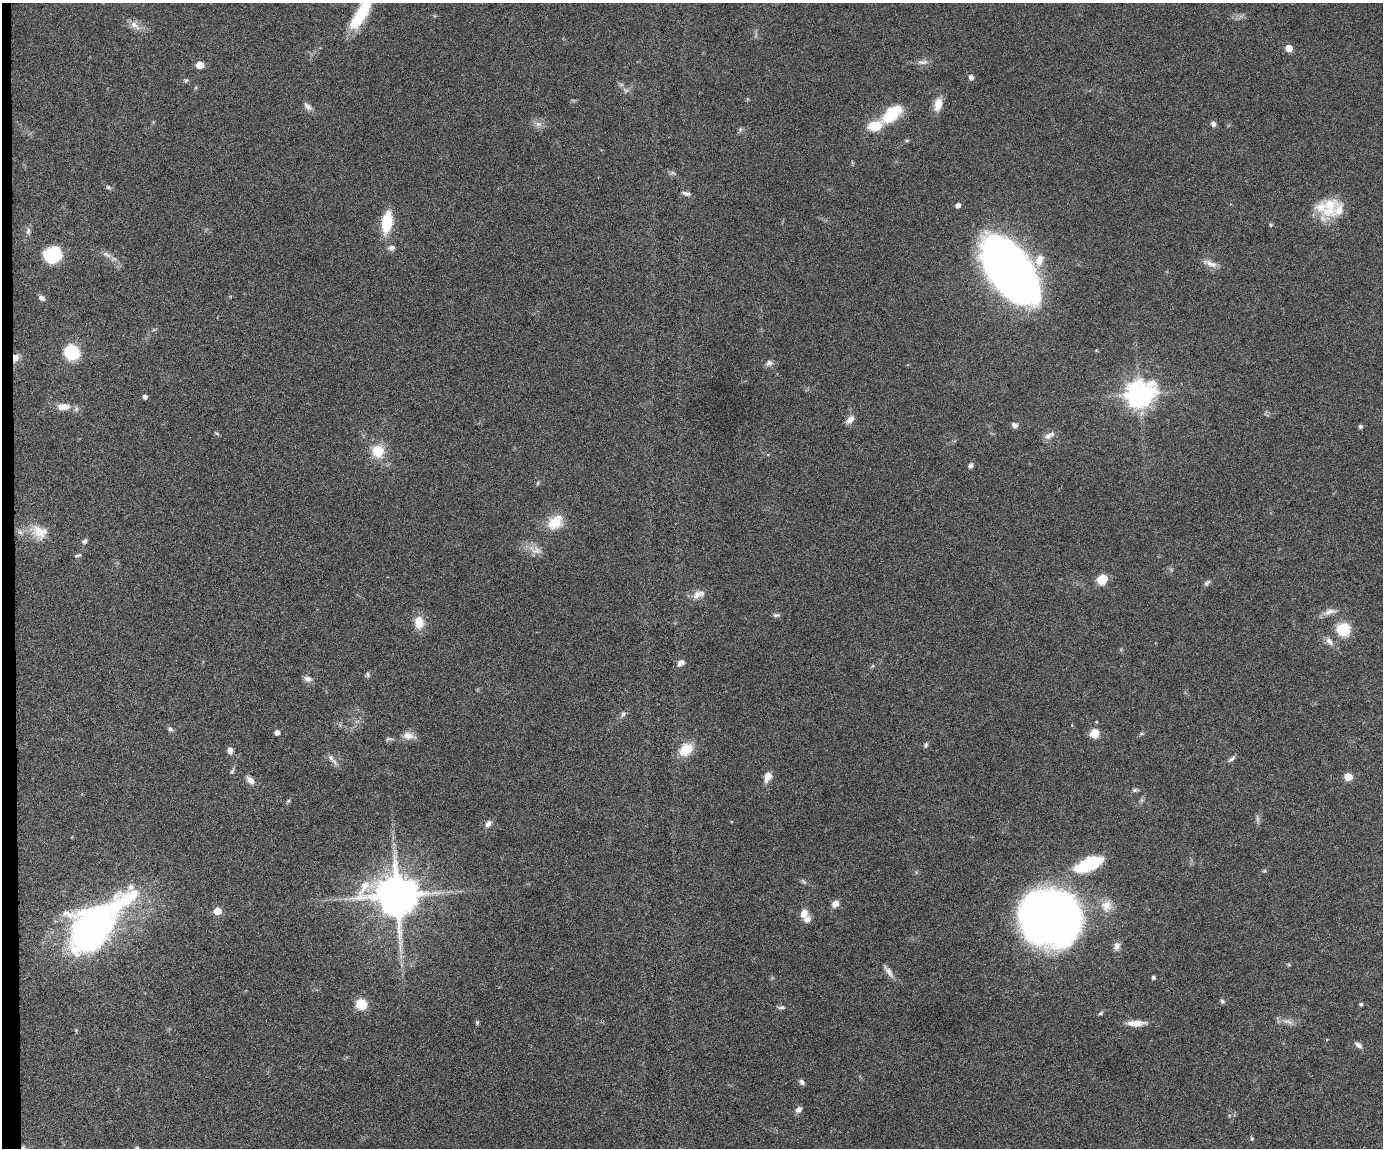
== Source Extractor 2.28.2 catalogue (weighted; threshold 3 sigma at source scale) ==
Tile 4 of 3 x 4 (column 1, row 2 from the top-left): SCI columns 241-1621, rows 2292-3437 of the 4519 x 4583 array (HDU 1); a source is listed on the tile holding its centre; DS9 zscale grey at full resolution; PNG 1385 x 1150 px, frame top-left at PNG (2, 3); no overlay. Shown black and unused: <1% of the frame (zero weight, under 4 of 8 exposures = <1% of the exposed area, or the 3 px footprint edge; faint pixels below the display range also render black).
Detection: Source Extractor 2.28.2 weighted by HDU 2 'WHT'; one run over the whole footprint, this tile lists its part. Background 0.0445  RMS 0.0037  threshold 0.0153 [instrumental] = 3 sigma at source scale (4.09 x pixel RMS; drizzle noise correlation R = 1.36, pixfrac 0.8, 0.05/0.05 arcsec/px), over >= 5 px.
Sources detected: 111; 4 inside a brighter listed object's ellipse — not listed separately; the other 107 listed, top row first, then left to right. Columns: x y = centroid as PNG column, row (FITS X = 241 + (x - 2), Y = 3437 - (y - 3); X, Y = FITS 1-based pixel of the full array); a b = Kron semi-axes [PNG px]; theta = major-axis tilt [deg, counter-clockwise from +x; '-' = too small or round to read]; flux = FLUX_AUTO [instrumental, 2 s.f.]
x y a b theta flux
361 13 46 13 60 17
135 25 17 8 -34 2.8
1289 48 5 5 - 6.9
923 62 15 6 3 1.6
199 65 5 5 - 8
971 77 6 5 - 1.3
186 80 6 4 42 0.5
626 90 11 5 -16 1.2
938 104 17 10 77 4.2
307 106 12 7 -43 1.6
892 114 30 14 40 12
538 124 11 8 0 1.9
1213 124 7 6 - 1.1
740 129 7 5 71 0.64
907 140 6 4 1 0.43
673 173 9 5 -18 0.75
108 187 7 6 - 0.7
686 193 11 5 -12 1.2
958 205 4 4 - 1.8
1329 206 38 19 67 11
387 222 19 9 81 14
1271 225 5 3 - 0.4
28 231 10 6 82 1.1
392 248 8 6 12 1.5
53 255 13 11 19 26
107 255 14 6 -28 1.6
1210 264 22 7 -22 2.7
1011 270 50 27 -53 450
41 298 9 6 -35 1.1
72 352 13 12 - 16
15 358 10 7 74 2.5
769 363 10 8 20 1.4
1139 394 9 8 - 430
144 397 4 4 - 1.2
63 407 18 9 2 3.8
850 420 12 7 45 2.1
1014 425 8 6 -26 1.3
1360 427 5 4 - 0.75
217 433 7 3 -19 0.44
1049 435 16 7 27 1.9
378 451 12 11 - 9
970 465 8 6 66 0.98
537 483 6 4 88 0.43
555 522 23 16 40 7.2
38 530 27 17 -59 6.7
20 532 10 7 -20 1.5
84 541 7 5 30 0.87
536 551 18 12 -13 3.4
78 555 9 4 13 0.62
1102 579 9 8 - 7.4
1207 583 10 6 47 0.86
698 594 19 10 20 3.1
1329 612 20 7 16 2.5
776 615 9 5 1 0.78
419 622 15 10 -85 5.6
1343 629 13 13 - 11
1329 641 16 7 -50 2.1
680 663 11 7 38 1.6
367 675 7 6 - 0.71
308 679 12 7 -21 1.6
623 714 10 6 52 1.1
170 729 7 6 - 0.85
277 732 4 4 - 2
1094 733 9 8 - 5.3
1141 734 6 4 19 0.5
409 736 17 9 -8 2.8
389 739 10 5 3 0.76
926 745 7 5 66 0.64
686 749 16 12 32 8.2
230 750 8 6 -80 1.7
1232 759 12 5 37 1
332 760 21 5 -50 1.8
232 771 8 5 67 0.68
767 777 11 7 66 3.4
1348 777 5 5 - 9.2
250 780 12 7 -46 2.1
1135 790 7 5 16 0.69
288 801 6 4 43 0.45
1258 819 12 4 -80 0.87
488 824 10 7 46 1.4
1088 864 30 13 23 19
1264 871 6 4 42 0.44
803 881 9 4 -45 0.63
397 895 12 12 - 1500
835 904 9 8 - 2
1106 906 17 15 88 4.6
217 911 5 5 - 9.1
804 913 9 7 76 3.1
1051 917 48 41 -23 330
95 925 66 31 44 140
1117 946 11 8 66 1.7
889 972 19 6 -56 2
1153 977 4 4 - 0.79
1222 1001 6 5 - 0.71
361 1004 10 9 - 8.1
1361 1004 4 4 - 0.63
781 1007 10 4 2 0.81
1101 1013 7 5 29 0.61
1288 1021 18 7 -17 2.2
477 1022 6 4 71 0.48
1136 1023 20 7 2 4.1
76 1030 4 4 - 0.34
1358 1045 11 6 -42 1.2
802 1082 7 6 - 1
798 1109 8 7 - 1.6
1252 1138 6 4 -68 0.45
137 1148 6 5 - 0.51
Overlapping masked pixels (flux is a lower limit): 1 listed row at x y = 15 358
Isophote crosses this tile's border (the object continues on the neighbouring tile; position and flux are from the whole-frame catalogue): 2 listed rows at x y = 361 13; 137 1148